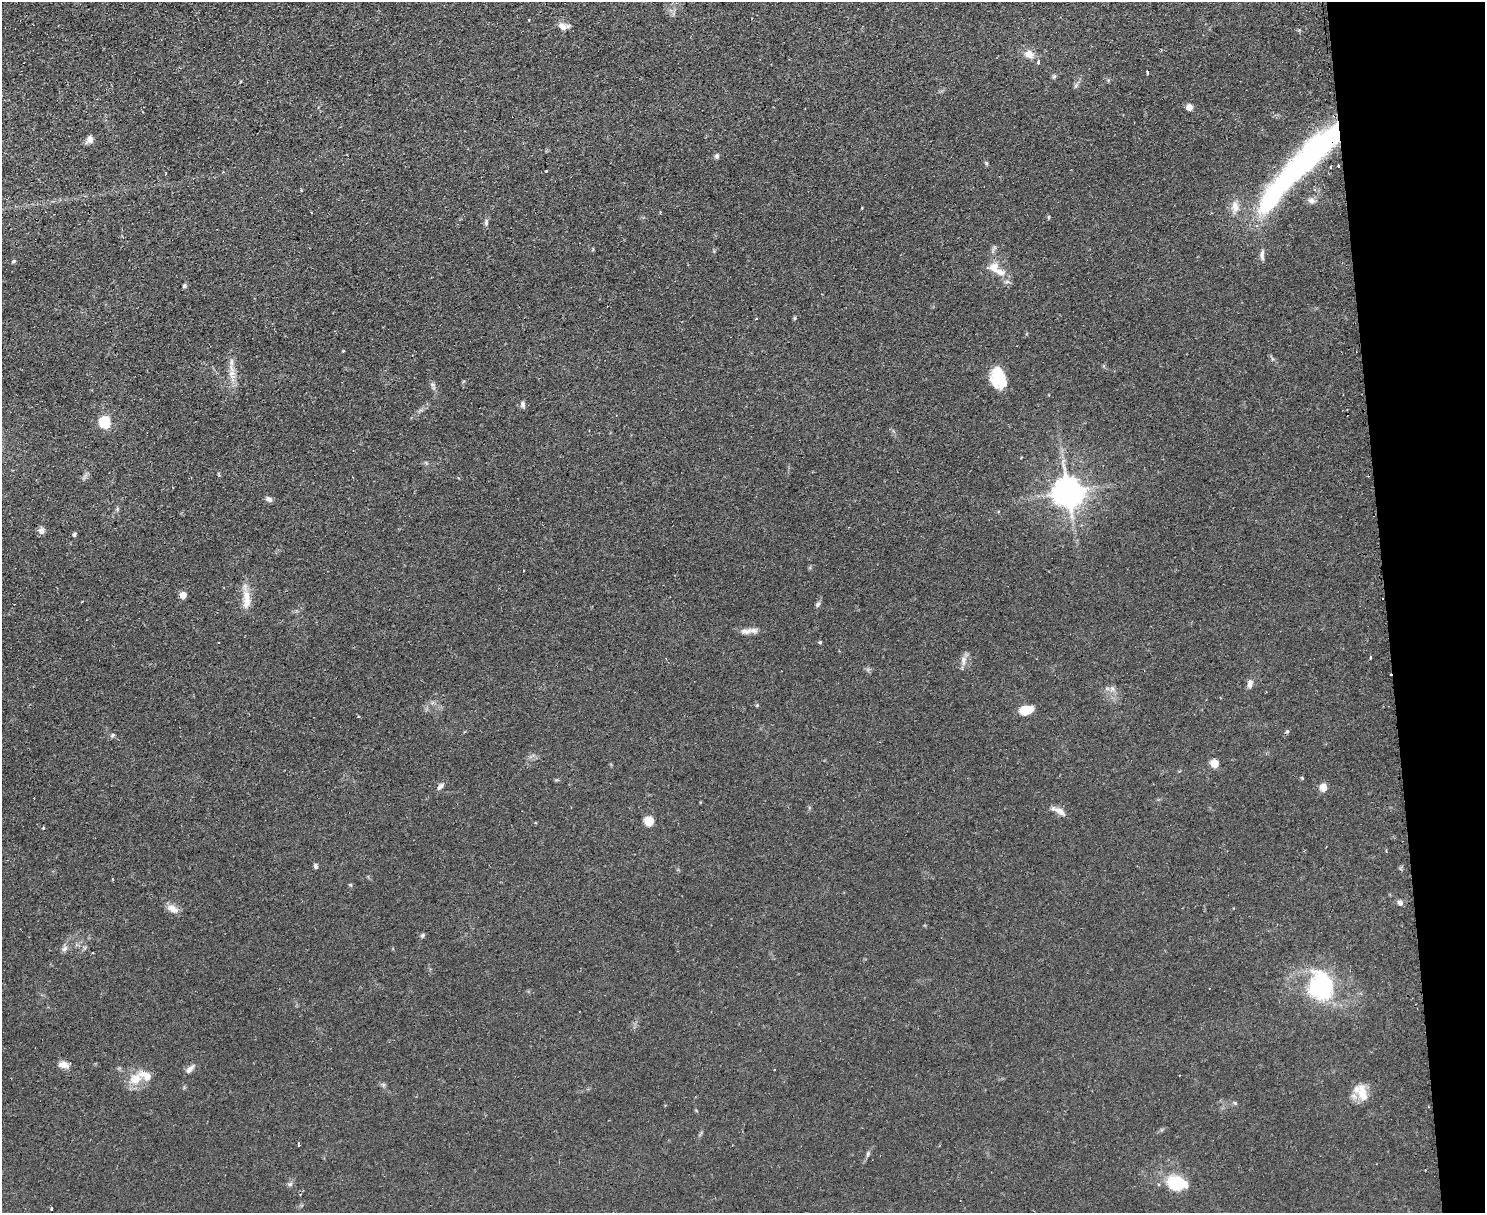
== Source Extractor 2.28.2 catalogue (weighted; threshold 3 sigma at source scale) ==
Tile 9 of 3 x 4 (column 3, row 3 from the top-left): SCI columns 3125-4607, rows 1243-2453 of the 4880 x 4907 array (HDU 1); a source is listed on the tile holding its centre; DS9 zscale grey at full resolution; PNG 1487 x 1215 px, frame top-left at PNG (2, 2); no overlay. Shown black and unused: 7% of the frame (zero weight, under 2 of 3 exposures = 4% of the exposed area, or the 3 px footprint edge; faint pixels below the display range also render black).
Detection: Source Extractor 2.28.2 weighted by HDU 2 'WHT'; one run over the whole footprint, this tile lists its part. Background 0.0901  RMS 0.0079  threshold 0.0357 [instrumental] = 3 sigma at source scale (4.5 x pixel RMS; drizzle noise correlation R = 1.50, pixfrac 1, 0.05/0.05 arcsec/px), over >= 5 px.
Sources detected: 86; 1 inside a brighter object's white glare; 3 cosmic-ray / hot-pixel residue — not listed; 6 inside a brighter listed object's ellipse — not listed separately; the other 76 listed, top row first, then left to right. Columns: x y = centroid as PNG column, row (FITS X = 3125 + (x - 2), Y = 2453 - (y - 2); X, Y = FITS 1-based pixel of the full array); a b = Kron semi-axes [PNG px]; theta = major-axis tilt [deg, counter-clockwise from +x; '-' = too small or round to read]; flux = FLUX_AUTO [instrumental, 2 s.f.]
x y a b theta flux
529 20 3 2 - 0.81
563 26 14 9 -5 5.9
1161 50 3 3 - 0.71
1029 54 14 11 -21 7.3
1147 72 3 3 - 8.7
1054 76 7 5 73 1.4
1076 86 7 5 59 1.7
1189 107 6 6 - 5.6
89 140 10 7 54 4.2
717 156 6 5 - 2.1
1310 156 92 19 44 270
986 163 6 5 - 1.1
1338 166 3 2 - 1.5
1330 167 3 2 - 1.1
546 171 3 2 - 0.71
1311 200 9 8 - 3.2
1235 207 19 10 -89 8.6
1049 217 5 3 - 0.89
486 222 10 5 85 2.2
593 249 6 3 72 0.77
1262 255 16 5 89 3.1
13 261 6 4 28 1
996 269 29 13 -33 14
184 286 5 5 - 1.5
795 318 6 4 89 0.95
756 319 4 2 - 0.52
343 351 3 3 - 1.2
232 374 17 10 -86 8.6
998 378 22 15 -72 26
433 386 13 6 -67 2.8
523 404 8 6 -89 2.4
105 422 6 6 - 86
458 478 4 3 - 0.66
1068 492 10 9 - 1400
269 499 9 6 -26 2.7
117 509 6 5 - 1.2
41 531 9 7 -87 3.1
74 534 5 4 - 1.5
183 595 5 5 - 9.9
246 599 29 10 -87 13
82 601 4 2 - 0.57
818 604 9 5 65 2
745 631 16 8 2 5.2
820 642 4 4 - 1.1
1370 657 4 3 - 1.6
963 660 15 7 87 5
1250 684 12 7 80 3.8
1112 689 8 7 - 3.3
757 705 5 4 - 0.84
1026 710 14 9 12 14
113 735 7 6 - 1.7
1215 763 6 5 - 19
1302 778 5 3 - 0.82
440 786 10 6 45 3.2
1324 787 6 5 - 14
1059 811 20 6 -28 5.9
649 821 6 6 - 32
43 828 3 3 - 1.3
315 866 6 5 - 1.9
351 885 6 4 -71 0.92
1400 903 7 6 - 2.9
172 908 17 9 -33 6.6
422 935 7 5 53 1.4
64 949 10 7 45 2.9
1321 986 36 28 -85 81
63 1064 12 7 -16 6.1
190 1069 14 6 46 3.7
136 1079 19 15 35 14
383 1085 6 5 - 1.5
1362 1093 26 13 -79 13
1235 1103 7 4 -45 1.1
298 1145 3 3 - 1.2
868 1154 9 5 70 1.8
1176 1183 24 18 -18 28
290 1184 7 7 - 2
51 1208 3 3 - 2.6
Overlapping masked pixels (flux is a lower limit): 1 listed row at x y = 1310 156